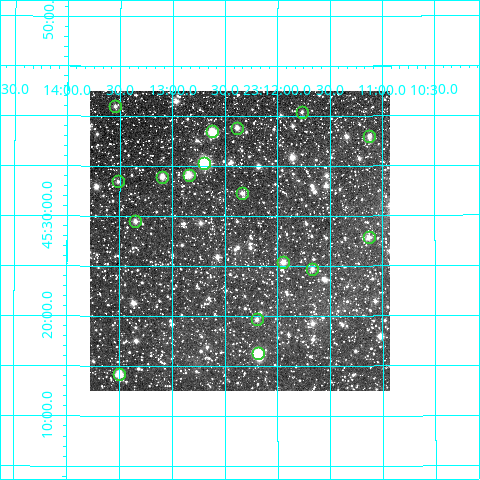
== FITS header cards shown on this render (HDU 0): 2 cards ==
NAXIS1  =                  300
NAXIS2  =                  300

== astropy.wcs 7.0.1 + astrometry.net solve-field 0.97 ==
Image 300 x 300 px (HDU 0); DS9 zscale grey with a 90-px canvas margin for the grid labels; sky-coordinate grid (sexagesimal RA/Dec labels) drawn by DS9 from the SOLVED WCS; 17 Tycho-2 reference stars matched to detected sources circled (green)
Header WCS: RA---TAN/DEC--TAN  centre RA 23:12:22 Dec +45:28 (348.09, +45.46 deg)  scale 6 arcsec/px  FOV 30.0' x 30.0'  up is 0 deg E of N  parity normal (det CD < 0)
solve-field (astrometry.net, Tycho-2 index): VERIFIED the header's WCS against the Tycho-2 star catalogue (17 matches, 0 conflicts) and refined it, rather than solving blind
Solved WCS: RA---TAN-SIP/DEC--TAN-SIP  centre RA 23:12:22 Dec +45:28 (348.09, +45.46 deg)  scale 6 arcsec/px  FOV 30.0' x 30.0'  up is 0 deg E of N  parity normal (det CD < 0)
The solver's refit moves the header's centre by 0.87 arcsec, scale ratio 1.001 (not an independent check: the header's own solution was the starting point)
Tycho-2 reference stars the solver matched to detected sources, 17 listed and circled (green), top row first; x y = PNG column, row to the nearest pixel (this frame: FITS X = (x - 90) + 1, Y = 300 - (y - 91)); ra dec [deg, ICRS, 3 dp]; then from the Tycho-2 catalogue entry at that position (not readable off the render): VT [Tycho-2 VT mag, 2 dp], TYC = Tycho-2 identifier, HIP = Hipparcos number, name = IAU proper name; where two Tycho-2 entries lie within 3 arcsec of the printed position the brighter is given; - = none
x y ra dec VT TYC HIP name
115 106 348.386 +45.682 11.93 3623-709-1 - -
302 112 347.941 +45.673 12.34 3623-816-1 - -
237 128 348.096 +45.647 11.22 3623-1086-1 - -
212 131 348.156 +45.641 9.88 3623-783-1 - -
369 136 347.781 +45.632 11.63 3623-380-1 - -
204 163 348.175 +45.589 8.77 3623-10-1 - -
189 175 348.211 +45.568 10.77 3623-591-1 - -
162 177 348.274 +45.565 11.37 3623-582-1 - -
118 181 348.379 +45.557 12.05 3623-729-1 - -
242 193 348.083 +45.538 11.45 3623-741-1 - -
135 221 348.337 +45.491 11.24 3623-1000-1 - -
369 237 347.782 +45.464 11.35 3623-900-1 - -
283 262 347.986 +45.423 11.43 3623-740-1 - -
312 269 347.917 +45.411 11.43 3623-1794-1 - -
257 319 348.049 +45.328 11.42 3623-902-1 - -
258 353 348.047 +45.272 9.83 3623-1528-1 - -
119 374 348.375 +45.236 9.90 3623-1381-1 114647 -